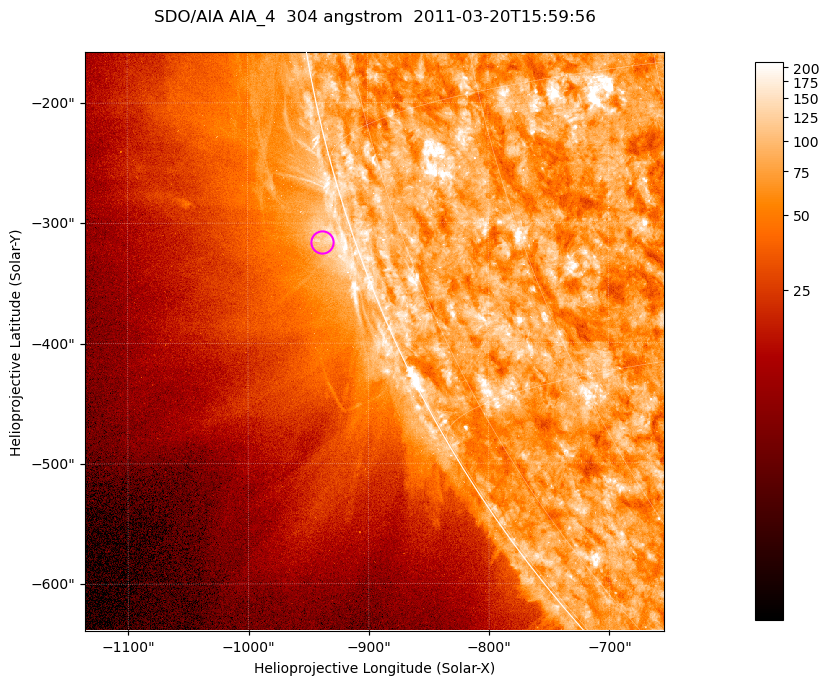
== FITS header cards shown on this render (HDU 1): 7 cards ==
TELESCOP= 'SDO/AIA '           / For AIA: SDO/AIA
INSTRUME= 'AIA_4   '           / For AIA: AIA_ATA1, AIA_ATA2, AIA_ATA3 or AIA_AT
WAVELNTH=                  304 / [angstrom] Wavelength
WAVEUNIT= 'angstrom'           / Wavelength unit: angstrom
DATE-OBS= '2011-03-20T15:59:56.123' / [ISO] Date when observation started; ISO 8
CTYPE1  = 'HPLN-TAN'           / CTYPE1; Typically HPLN
CTYPE2  = 'HPLT-TAN'           / CTYPE2; Typically HPLT

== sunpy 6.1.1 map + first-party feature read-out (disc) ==
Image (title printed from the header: SDO/AIA AIA_4  304 angstrom  2011-03-20T15:59:56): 802 x 802 px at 0.6 arcsec/px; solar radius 964 arcsec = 1606 px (partial field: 3.5% of the solar disc is inside the frame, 44% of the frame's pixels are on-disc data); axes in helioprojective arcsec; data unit not stated in the header (colour bar unlabelled)
Orientation: roll -0.132 deg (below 1 deg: not rotated)
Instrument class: DISC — disc imager (sunpy class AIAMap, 304 A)
Bright regions (active regions / flare kernels): reference = the on-disc median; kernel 7 px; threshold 5 sigma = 126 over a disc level ~76.6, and >= 1.15x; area >= 643 px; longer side >= 10 px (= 6 arcsec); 0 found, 0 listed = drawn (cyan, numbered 1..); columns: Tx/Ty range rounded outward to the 2 arcsec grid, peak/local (2 s.f.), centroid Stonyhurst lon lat
Off-limb structures (1.02-1.3 R_sun): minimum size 321 px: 4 found; the strongest spans PA ~105..110 deg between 1.02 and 1.04 R_sun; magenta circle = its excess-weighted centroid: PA ~110 deg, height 1.03 R_sun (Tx ~-938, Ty ~-316 arcsec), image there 1.8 x the reference